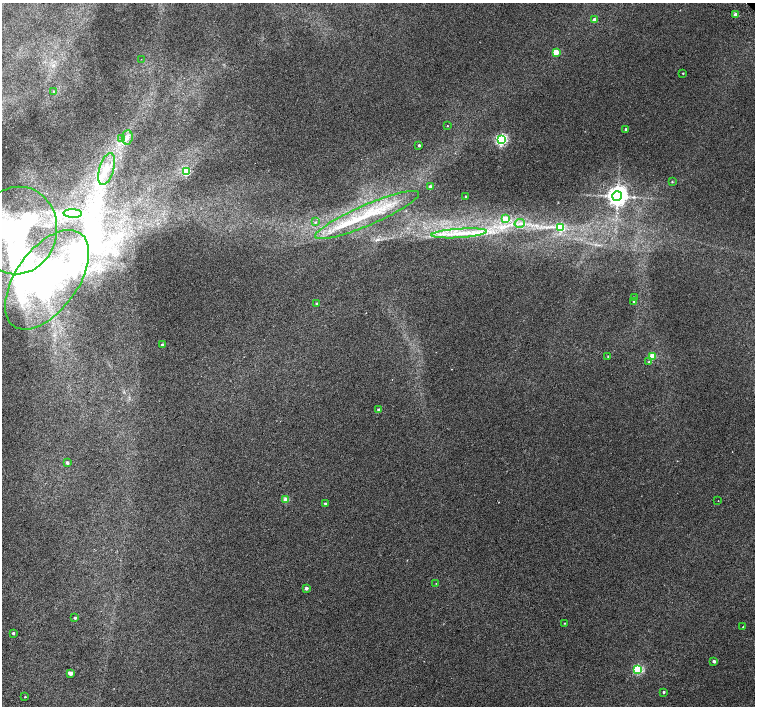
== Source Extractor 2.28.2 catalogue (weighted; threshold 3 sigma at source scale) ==
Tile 7 of 4 x 4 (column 3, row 2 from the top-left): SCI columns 3062-4566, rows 3080-4486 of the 6118 x 6093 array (HDU 1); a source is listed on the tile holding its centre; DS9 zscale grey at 2 x 2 block average (1 PNG px = mean of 2 x 2 image px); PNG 757 x 708 px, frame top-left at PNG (2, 3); each listed source drawn as its Kron ellipse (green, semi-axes under 4 px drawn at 4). Shown black and unused: <1% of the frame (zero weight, under 2 of 3 exposures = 3% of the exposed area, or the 3 px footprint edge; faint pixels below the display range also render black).
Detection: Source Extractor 2.28.2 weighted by HDU 2 'WHT'; one run over the whole footprint, this tile lists its part. Background 0.00716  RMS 0.0058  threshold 0.0259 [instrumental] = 3 sigma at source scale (4.5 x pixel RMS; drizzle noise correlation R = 1.50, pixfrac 1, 0.0396/0.0396 arcsec/px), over >= 5 px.
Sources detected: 60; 7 inside a brighter object's white glare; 1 cosmic-ray / hot-pixel residue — neither listed nor drawn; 2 inside a brighter listed object's ellipse — not listed separately; the other 50 listed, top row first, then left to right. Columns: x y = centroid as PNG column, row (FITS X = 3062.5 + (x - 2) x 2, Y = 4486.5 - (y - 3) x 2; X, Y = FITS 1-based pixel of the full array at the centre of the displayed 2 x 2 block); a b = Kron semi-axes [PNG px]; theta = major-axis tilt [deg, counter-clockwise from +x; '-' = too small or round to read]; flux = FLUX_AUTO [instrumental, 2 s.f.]
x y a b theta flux
736 14 3 2 - 11
594 20 3 3 - 7.6
556 52 3 3 - 23
141 59 2 2 - 0.87
683 73 2 2 - 1
53 91 3 2 - 0.99
447 126 2 2 - 0.8
626 129 2 2 - 2.9
127 137 7 5 85 5.7
122 139 4 2 - 1.5
501 140 4 3 - 210
419 145 2 2 - 2.4
106 169 16 7 74 16
186 172 3 3 - 61
672 182 3 2 - 0.86
430 187 2 2 - 4.7
466 196 2 2 - 0.68
617 196 5 5 - 1100
73 213 9 3 -2 5.9
367 215 56 10 23 66
505 219 3 3 - 20
316 222 3 3 - 1.3
520 223 5 3 - 3.3
560 227 3 3 - 58
17 230 44 39 77 140
459 233 28 4 4 24
47 280 57 31 54 190
634 298 2 2 - 3.1
634 302 3 3 - 1.2
317 304 3 2 - 1.9
163 345 2 2 - 4.9
608 356 3 2 - 0.68
652 356 3 3 - 35
649 362 3 3 - 1.6
379 410 2 2 - 4
67 463 3 3 - 3.1
286 500 3 3 - 21
718 501 2 2 - 0.46
325 503 3 2 - 1.5
436 583 2 2 - 0.44
306 588 3 3 - 4.1
75 618 3 2 - 2
564 623 2 2 - 0.79
743 626 2 2 - 0.91
13 633 2 2 - 2.1
714 661 2 2 - 4.1
638 669 3 3 - 110
70 673 3 2 - 6.1
664 692 2 2 - 1.6
25 696 2 2 - 2.6
Isophote crosses this tile's border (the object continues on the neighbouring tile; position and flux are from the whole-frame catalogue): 2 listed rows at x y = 17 230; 47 280
Diffuse or blended objects may show on this block-average render without a row.